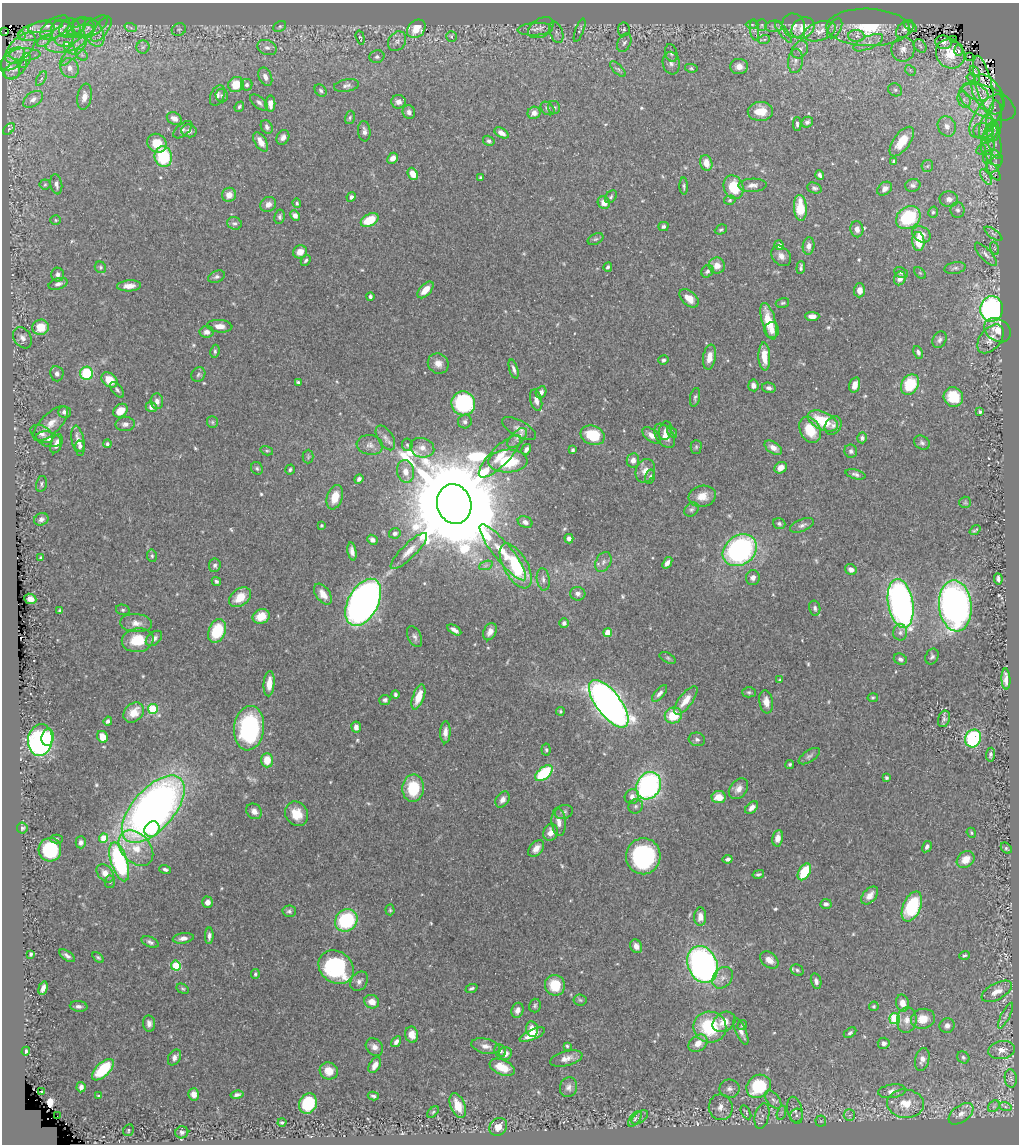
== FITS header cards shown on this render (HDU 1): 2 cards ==
NAXIS1  =                 1017
NAXIS2  =                 1142

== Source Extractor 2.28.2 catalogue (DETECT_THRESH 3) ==
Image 1017 x 1142 px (HDU 1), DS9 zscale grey, 1 PNG px = 1 image px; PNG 1021 x 1146 px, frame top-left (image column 1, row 1142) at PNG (2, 3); each listed source drawn as its Kron ellipse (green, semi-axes under 4 px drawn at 4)
Background 0.502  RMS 0.017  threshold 0.0508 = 3 sigma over >= 5 px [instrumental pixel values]
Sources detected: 592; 6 with non-positive FLUX_AUTO (blend fragments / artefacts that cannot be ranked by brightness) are neither listed nor drawn; of the other 586, the 500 brightest by FLUX_AUTO listed and drawn (86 fainter detections omitted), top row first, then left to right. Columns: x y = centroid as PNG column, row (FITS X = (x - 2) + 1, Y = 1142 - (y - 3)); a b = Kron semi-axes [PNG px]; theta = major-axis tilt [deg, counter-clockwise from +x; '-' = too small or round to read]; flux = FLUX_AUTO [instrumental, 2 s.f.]
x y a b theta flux
752 25 6 4 -1 1.7
762 25 5 5 - 1.8
45 26 18 6 9 6.9
94 26 16 7 37 7
280 26 7 5 34 2
774 26 9 5 6 3.6
794 26 12 11 - 9
76 27 11 7 38 4.4
84 27 11 9 -13 6.7
868 27 42 18 -2 65
910 27 7 3 -37 1.8
55 28 17 9 34 9.9
70 28 11 10 - 7.8
131 28 6 4 -20 1.8
541 28 14 9 30 8.7
803 28 12 9 35 19
835 28 11 6 59 4.6
102 29 15 6 55 6.1
416 29 10 8 47 22
535 29 17 6 3 8
624 29 7 6 - 2.4
905 29 10 6 45 4.7
179 30 7 6 - 2.5
580 30 12 4 70 3
755 30 11 4 -84 3.2
36 31 19 8 16 14
81 31 13 6 14 7.9
820 31 16 9 18 14
5 32 2 2 - 7.4
94 32 15 9 -65 12
556 32 11 6 -72 4.3
783 32 12 4 -52 3.7
62 33 14 11 -70 13
22 35 3 2 - 17
452 36 5 5 - 2.3
856 36 8 6 -3 4.8
360 38 7 4 -75 1.7
954 39 3 3 - 5.1
764 40 6 4 20 2.2
44 41 7 4 34 3.1
397 41 10 8 53 5.5
943 42 8 6 -10 4.7
66 43 20 8 12 16
624 43 10 6 63 4
868 43 16 6 24 7.9
920 46 7 5 -48 2.6
143 47 6 6 - 3.2
20 48 19 10 46 18
70 48 7 3 -45 1.9
267 48 10 7 -20 5.1
903 49 12 11 - 11
800 50 9 7 54 5.8
73 51 19 5 47 10
958 51 5 4 - 1.8
671 53 9 6 -73 3.4
25 54 16 6 1 7.7
950 54 15 13 -47 36
82 55 6 5 - 2.6
969 56 3 2 - 2.4
377 57 7 6 - 3.6
13 59 14 8 43 11
25 61 8 5 62 3.7
795 61 12 7 84 5.7
671 63 11 8 -79 5.4
739 66 9 7 1 9.2
10 68 12 9 -63 8.8
70 68 10 9 - 11
691 68 6 4 -10 1.9
15 69 13 7 35 7.7
618 69 10 4 -44 3.2
910 70 6 4 -47 1.9
975 71 6 3 -50 1.8
265 77 10 6 -66 6
973 78 7 4 -18 2.2
41 79 8 3 60 2.2
983 84 29 8 -76 2.1
236 85 8 7 - 27
247 85 6 6 - 3.9
346 86 13 6 11 4.8
895 90 7 6 - 2.8
321 91 7 5 -46 2.7
975 92 14 7 -23 12
988 94 22 13 -58 8.1
217 95 11 6 67 5.2
222 96 7 6 - 2.6
84 97 13 7 81 9.3
33 99 11 6 34 5.7
964 100 8 6 -70 4.8
398 102 7 6 - 6.2
987 102 30 15 -24 27
259 103 11 5 -40 4.1
270 104 8 5 -89 9.9
239 107 5 4 - 2.1
554 107 6 6 - 2.2
547 108 8 6 -41 2.8
760 111 12 9 3 21
409 112 7 6 - 4.3
534 113 6 6 - 5.7
986 116 25 11 56 23
350 117 7 5 74 2.1
174 118 8 6 -26 7.2
994 121 20 8 85 11
807 122 6 5 - 3.1
797 124 7 3 -88 2.5
947 126 10 9 - 8.3
267 127 7 5 -60 3.7
9 129 7 4 45 1.6
987 129 15 7 84 12
183 130 11 6 41 3.4
189 131 8 6 -14 6.2
364 131 10 6 -86 5
983 131 10 8 4 7.8
991 131 11 6 67 8.6
501 133 7 4 -29 6.5
283 137 8 6 65 5.3
489 141 6 4 -32 2.8
902 141 17 8 54 24
994 141 17 6 -80 8.9
261 142 11 5 -59 9.9
157 143 10 9 - 26
988 145 9 7 76 6.3
981 150 5 4 - 1.6
163 157 10 8 -74 67
987 157 7 4 72 2.4
994 157 9 7 -42 5.5
393 158 6 5 - 7.1
894 161 4 3 - 1.7
706 163 8 6 -75 12
994 164 11 6 52 4
927 166 6 5 - 2.2
993 171 12 4 -58 3.5
413 174 6 5 - 13
820 175 5 3 - 2.9
986 177 9 3 -57 2.3
481 178 3 3 - 2.4
45 184 5 5 - 1.9
56 184 10 6 -80 4.6
752 185 14 6 2 6.3
913 185 8 6 13 3.8
684 186 8 4 -88 2.3
734 187 12 9 -69 36
814 188 7 5 -21 2.5
885 189 8 6 40 6.2
229 195 7 7 - 11
351 197 5 4 - 3.7
611 197 7 5 52 2.2
949 199 9 8 - 7.2
730 200 6 4 16 1.8
297 203 4 4 - 1.7
604 203 6 6 - 10
268 204 8 7 - 6.5
800 208 13 6 -86 33
957 210 8 7 - 3.6
933 212 6 4 74 2.1
295 215 5 4 - 5.1
280 217 7 5 81 2.5
908 218 13 10 36 78
56 220 5 5 - 1.7
370 220 9 6 29 31
234 223 7 6 - 3.2
663 227 5 4 - 2.7
857 229 8 6 -80 6.7
721 230 6 4 26 1.9
921 234 10 7 -28 9.6
993 234 10 4 -35 2.7
595 239 8 5 26 2.3
918 241 9 6 -85 31
779 245 5 4 - 5.3
809 246 8 6 82 6
994 248 7 4 -70 1.8
300 252 7 6 - 10
986 254 15 5 -48 4.9
781 256 11 8 -50 7.2
306 260 5 4 - 2.4
717 266 8 8 - 10
100 267 6 5 - 2.2
608 267 5 3 - 2.1
801 267 6 3 85 2.5
955 268 11 6 11 3.9
707 271 7 5 51 3.2
901 272 7 5 -26 2
920 273 7 4 -44 1.9
58 275 7 6 - 4
217 277 9 5 20 3.2
900 278 7 5 65 8.5
58 284 10 5 18 4.5
129 286 12 5 3 9.4
425 290 10 5 47 13
859 290 7 5 88 8
370 296 4 3 - 2.4
689 298 11 7 -42 12
782 303 7 5 16 2
992 309 13 11 87 280
812 316 7 4 0 7.6
769 321 19 7 -75 28
220 326 13 6 -4 8.7
41 327 8 7 - 26
772 330 8 7 - 6.6
997 330 14 11 -36 14
207 332 7 6 - 5.5
22 338 11 8 -58 6.5
991 339 17 10 50 12
939 340 9 6 59 3.9
215 351 6 4 82 2.3
918 352 6 4 -66 2.8
709 357 12 6 80 10
764 357 14 6 -87 16
663 360 5 4 - 2.3
438 363 11 10 - 9.2
514 369 10 4 -73 3.9
87 373 6 6 - 64
57 374 8 6 -84 4.5
198 375 8 6 50 2.6
109 380 9 6 -40 20
298 382 4 3 - 2.1
910 384 11 8 61 49
753 385 6 5 - 5.6
855 385 8 5 74 9
769 388 7 5 -14 3.6
117 390 9 5 -51 3.2
541 392 6 5 - 3.9
695 397 9 5 78 2.6
953 397 10 9 - 38
536 400 11 5 -75 6.5
157 401 8 6 -84 5.6
463 403 12 11 - 140
151 407 5 5 - 7.2
120 411 8 6 42 18
64 412 6 5 - 4.7
980 412 4 3 - 2
465 421 7 7 - 3.7
823 421 16 9 -26 44
212 422 6 5 - 2.2
51 424 22 9 45 15
125 424 10 7 2 5.3
833 425 10 7 56 5.6
519 428 19 8 -29 8.5
810 430 14 10 -62 30
665 431 9 6 74 5.5
672 432 6 4 -58 1.7
42 434 12 7 -31 7.4
593 435 12 9 -20 39
651 435 11 6 -38 7
665 436 13 8 -55 9.2
385 438 14 7 -58 5.9
517 438 12 6 46 5.9
862 438 5 5 - 3.3
49 439 13 7 -15 7
78 441 15 6 -79 10
922 443 8 6 -31 3.1
56 444 10 5 70 10
107 444 4 4 - 2.3
370 445 13 10 -8 7.2
407 445 6 5 - 2.1
80 446 5 5 - 3.5
696 447 7 5 89 2.1
422 448 12 9 -16 8.6
773 448 10 5 -34 7
526 449 6 3 60 4.5
573 450 4 3 - 1.8
267 451 6 4 -15 1.8
851 451 7 6 - 3.2
500 456 28 9 46 23
308 457 7 5 89 2.1
633 460 7 6 - 6.7
508 461 19 11 2 53
257 468 7 5 -57 2.3
781 468 6 5 - 7.4
290 469 5 4 - 2.1
405 471 11 8 -79 11
645 471 12 9 69 11
856 474 10 4 -15 3.6
650 477 7 5 78 2.5
359 479 5 4 - 3.9
41 484 8 5 76 2.6
702 496 14 10 10 14
335 497 12 7 72 19
965 502 6 5 - 1.6
454 504 20 17 -74 36000
691 510 8 6 42 3.1
41 519 7 6 - 4.2
525 522 7 5 -23 4.8
779 524 6 5 - 2.3
322 525 3 3 - 1.8
802 525 12 6 21 4.5
975 530 6 2 38 1.6
395 533 6 5 - 3.7
569 539 5 4 - 4.3
372 540 5 4 - 4.5
740 550 18 14 36 220
352 551 9 4 -80 5.8
409 551 24 7 45 14
503 552 35 9 -51 26
152 556 6 5 - 2.4
41 558 3 3 - 1.7
603 562 11 7 63 5.4
667 563 6 4 52 4.8
215 565 7 5 84 3.5
486 565 7 4 19 2.7
516 566 25 12 -61 71
851 569 6 5 - 5.6
753 578 7 7 - 4.7
543 579 11 6 -81 5
998 579 5 3 - 3.8
216 581 5 4 - 2.5
323 594 12 7 -54 13
578 594 7 6 - 4.5
240 597 12 8 37 20
30 599 6 5 - 7.4
363 602 25 15 62 860
901 603 25 12 -80 490
955 606 25 16 -84 530
815 608 8 5 -78 3.4
123 610 7 5 -13 2.1
60 611 4 3 - 2.3
261 616 9 7 24 21
136 623 16 9 -5 9.7
564 623 5 5 - 3.4
454 630 8 4 -32 5.5
217 631 12 8 67 53
490 632 9 6 65 7.1
900 632 8 7 - 4.5
608 633 4 4 - 26
415 637 11 6 -64 4.3
154 638 9 6 39 5.4
138 640 16 12 10 33
932 657 8 6 66 3.2
668 658 8 5 -28 2
900 659 7 5 -24 3.9
1006 679 11 4 -87 8.9
780 680 3 3 - 1.8
269 684 13 5 86 13
749 692 7 5 -1 2.1
660 693 10 4 48 4.2
395 695 4 3 - 2.6
418 697 13 5 70 20
873 698 5 4 - 1.9
385 700 5 5 - 2.7
686 700 17 6 52 14
766 702 11 7 -81 9.6
609 704 28 12 -53 960
153 709 5 5 - 61
560 711 4 4 - 1.7
134 712 11 8 41 19
673 715 8 8 - 32
944 719 8 6 73 3.3
108 721 4 4 - 3
356 727 5 5 - 5.8
249 728 22 15 84 170
445 732 11 5 88 7.8
102 737 6 5 - 17
48 738 8 6 82 25
973 738 9 8 - 140
697 739 8 6 -17 3.4
40 740 16 12 81 210
546 750 6 4 -84 2
990 755 7 4 84 2.9
809 756 12 5 34 3.5
267 760 7 6 - 19
790 764 4 4 - 2
544 773 10 6 40 70
886 778 4 3 - 2.8
648 786 14 11 61 260
413 788 14 11 86 46
738 789 11 8 51 8.2
632 797 7 7 - 7
719 797 7 6 - 18
503 800 9 6 58 6.2
636 806 7 6 - 3.4
752 807 8 5 46 7.1
153 809 41 20 48 810
254 811 8 7 - 7
564 812 9 7 17 3.1
297 814 13 11 -57 22
559 822 14 7 -85 8.9
22 828 5 5 - 2.2
152 829 8 7 - 31
551 832 8 7 - 9
971 833 5 4 - 1.6
104 838 4 4 - 23
778 838 8 5 80 8.4
56 839 6 4 0 1.9
81 842 6 5 - 3.9
927 847 6 4 58 3.5
136 848 20 14 -47 25
1006 848 6 4 -44 2
536 849 9 6 51 8.3
50 850 12 11 - 74
643 856 18 17 - 150
728 859 5 4 - 3.4
966 859 10 7 41 14
119 862 20 8 -72 180
165 869 6 4 -17 2.8
804 872 9 5 59 40
105 873 10 7 -50 9.7
758 874 6 4 13 2.1
110 882 6 5 - 1.7
870 895 10 6 48 8.3
208 902 6 5 - 7.4
826 904 6 4 5 3.6
912 906 16 9 67 79
390 910 5 4 - 1.6
289 911 6 6 - 2.8
700 917 9 6 88 9.2
346 920 12 10 43 100
209 936 8 4 87 3.9
183 938 10 5 9 6.1
150 942 9 5 -25 3.6
636 946 7 5 -62 6.9
31 954 4 3 - 1.9
965 955 5 4 - 2
67 956 9 4 -35 3.9
98 957 6 3 -37 1.9
769 960 10 7 -39 9.2
703 965 19 14 -67 400
176 966 5 5 - 52
336 967 19 15 -38 130
797 970 7 5 -30 2.4
255 974 5 3 - 1.6
722 978 12 9 52 7.6
359 981 10 8 54 5
816 981 8 5 -77 3.8
555 985 10 10 - 31
43 988 7 4 74 5.6
471 988 6 3 23 2.4
183 989 6 4 -29 1.7
997 991 17 8 28 12
580 1000 6 5 - 1.9
372 1002 7 6 - 12
902 1003 8 6 -78 11
79 1006 9 5 -5 3.8
535 1006 7 6 - 2.4
874 1006 5 4 - 1.8
517 1010 8 6 69 6.6
1006 1016 14 3 63 3.3
895 1019 5 5 - 84
923 1019 12 10 14 18
907 1020 13 10 83 10
724 1022 12 9 34 15
149 1023 8 6 -83 5.3
742 1025 5 4 - 1.7
947 1026 8 7 - 5.1
710 1027 16 15 - 70
532 1029 8 6 -80 21
741 1031 14 5 -66 6.4
850 1033 7 4 33 2.8
412 1035 8 6 -80 10
532 1035 14 5 23 19
396 1042 6 4 56 4
698 1043 10 7 35 11
884 1043 6 5 - 3.9
486 1046 14 7 -13 7.3
567 1046 4 3 - 1.7
374 1047 9 8 - 6.3
1002 1050 13 9 9 10
26 1051 4 3 - 2.3
500 1051 6 5 - 2.8
505 1053 6 6 - 9
174 1057 8 6 60 5.9
963 1057 6 5 - 2.3
566 1058 16 7 15 9.6
922 1059 11 7 76 7.5
375 1065 9 5 59 9
502 1067 13 7 -23 19
103 1070 13 7 45 51
329 1071 9 8 - 12
1011 1079 9 6 -83 3.3
759 1086 13 11 38 79
81 1087 5 4 - 4.4
568 1087 10 8 72 5.8
729 1089 10 9 - 5.5
892 1091 14 6 8 7.3
42 1092 4 2 - 1.8
194 1094 6 5 - 8.4
237 1095 6 4 12 3.3
99 1096 4 3 - 1.6
373 1096 5 4 - 2.4
773 1100 11 6 -51 5.2
308 1103 10 8 64 57
905 1104 18 14 -5 23
458 1106 13 7 -68 16
994 1106 6 5 - 2.4
1005 1106 6 4 -20 2.3
721 1107 13 12 - 9.4
795 1110 14 7 -76 7.8
433 1112 7 4 45 1.8
746 1112 7 3 -60 1.9
781 1113 7 4 72 2.5
961 1114 14 8 36 9
796 1115 7 6 - 3.7
849 1115 6 5 - 2.5
57 1116 2 2 - 52
762 1116 13 7 76 7.1
640 1117 9 5 36 3.5
635 1119 9 5 52 3
821 1121 5 5 - 2.1
282 1122 4 3 - 2.1
498 1127 10 8 45 11
128 1130 6 5 - 2.3
182 1132 6 6 - 3.4
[86 fainter detections neither listed nor drawn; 6 non-positive-flux detections neither listed nor drawn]